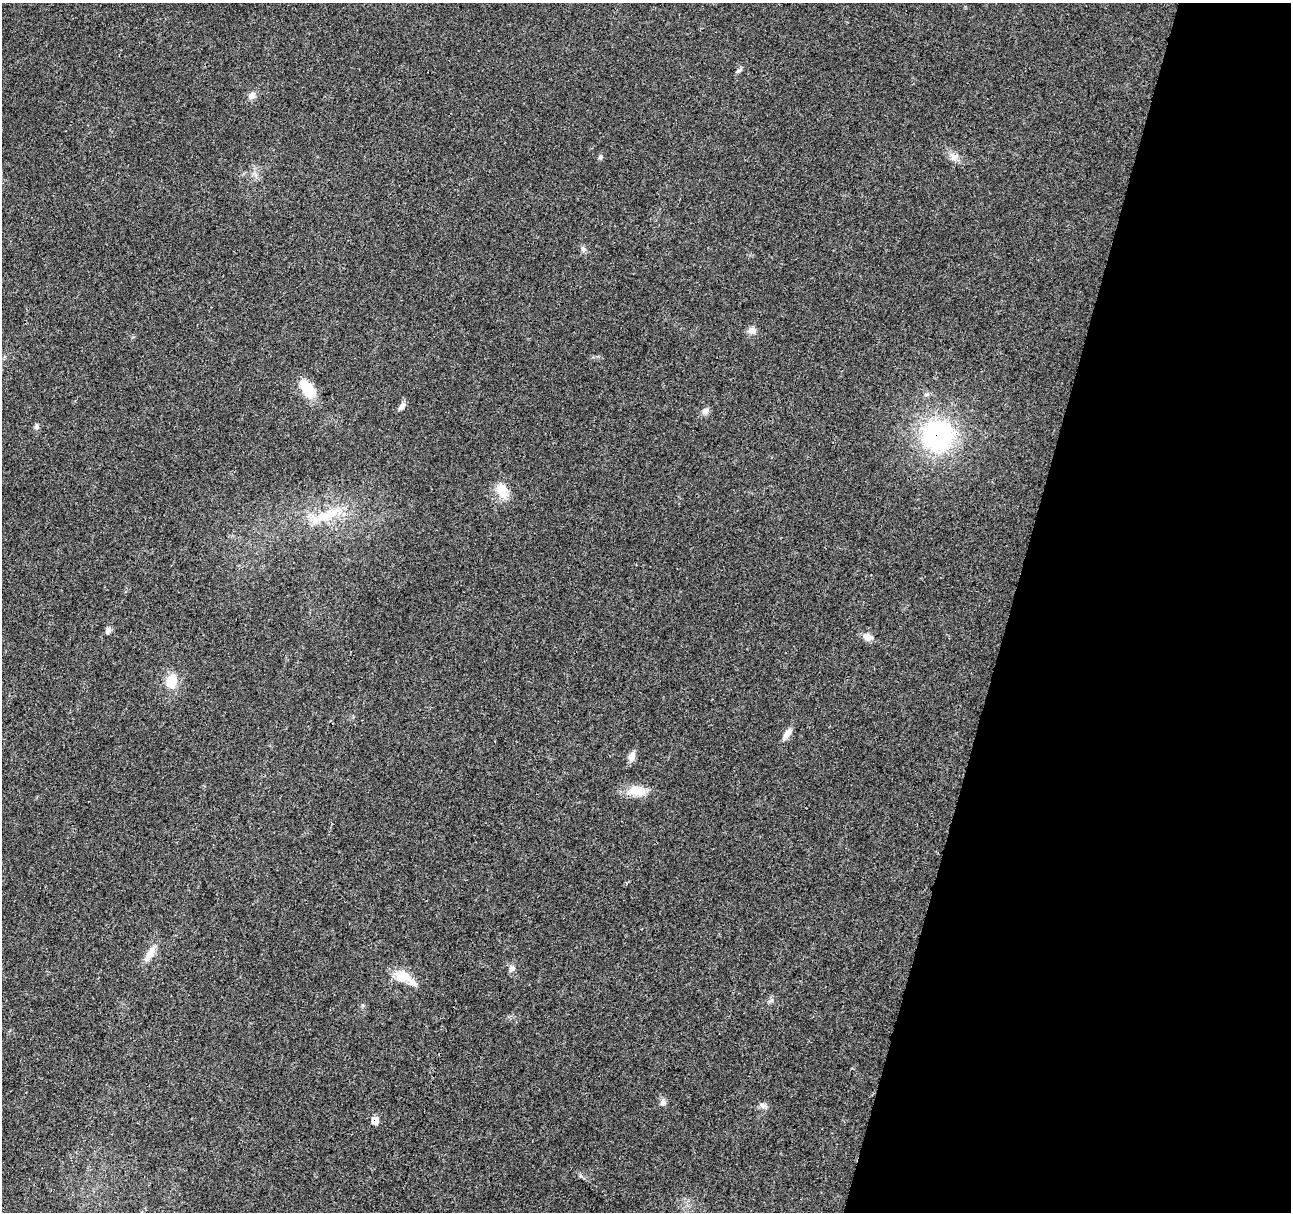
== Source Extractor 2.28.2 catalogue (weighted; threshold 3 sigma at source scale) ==
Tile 8 of 4 x 4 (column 4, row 2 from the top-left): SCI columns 3883-5171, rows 2653-3862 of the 5178 x 5357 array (HDU 1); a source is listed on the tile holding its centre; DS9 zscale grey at full resolution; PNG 1293 x 1214 px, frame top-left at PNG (2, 3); no overlay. Shown black and unused: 22% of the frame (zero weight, under 3 of 4 exposures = <1% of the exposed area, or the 3 px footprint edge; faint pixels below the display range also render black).
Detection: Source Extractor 2.28.2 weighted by HDU 2 'WHT'; one run over the whole footprint, this tile lists its part. Background 0.0265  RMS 0.0036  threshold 0.0164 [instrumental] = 3 sigma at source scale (4.5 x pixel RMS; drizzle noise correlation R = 1.50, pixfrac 1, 0.0396/0.0396 arcsec/px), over >= 5 px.
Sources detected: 27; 1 inside a brighter listed object's ellipse — not listed separately; the other 26 listed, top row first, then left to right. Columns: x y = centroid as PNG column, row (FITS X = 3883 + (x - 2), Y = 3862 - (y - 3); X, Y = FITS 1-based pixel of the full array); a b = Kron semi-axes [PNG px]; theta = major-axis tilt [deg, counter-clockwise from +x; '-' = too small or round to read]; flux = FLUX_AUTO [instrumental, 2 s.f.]
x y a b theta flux
739 70 10 4 32 0.75
252 95 10 8 61 1.9
600 157 6 5 - 0.66
953 157 11 9 -77 2.1
256 175 7 5 -89 1
583 249 8 6 -68 0.93
752 330 10 8 -45 2
308 389 26 13 -55 8.6
402 406 12 6 55 1.5
705 411 10 8 35 1.6
36 427 7 6 - 0.86
938 435 33 33 - 52
502 491 22 14 -68 5.9
328 515 47 12 24 12
108 630 9 6 66 1.3
868 637 14 9 -19 2.4
171 681 14 11 80 7.4
787 734 17 7 57 2.4
632 756 11 8 72 2.1
636 791 24 13 -10 6.2
150 954 25 8 60 4
512 969 8 7 - 1.3
402 976 19 13 -16 7.5
663 1102 9 8 - 1.2
763 1105 9 7 -51 1.2
375 1120 8 8 - 2.6
Overlapping masked pixels (flux is a lower limit): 2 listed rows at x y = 938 435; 375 1120